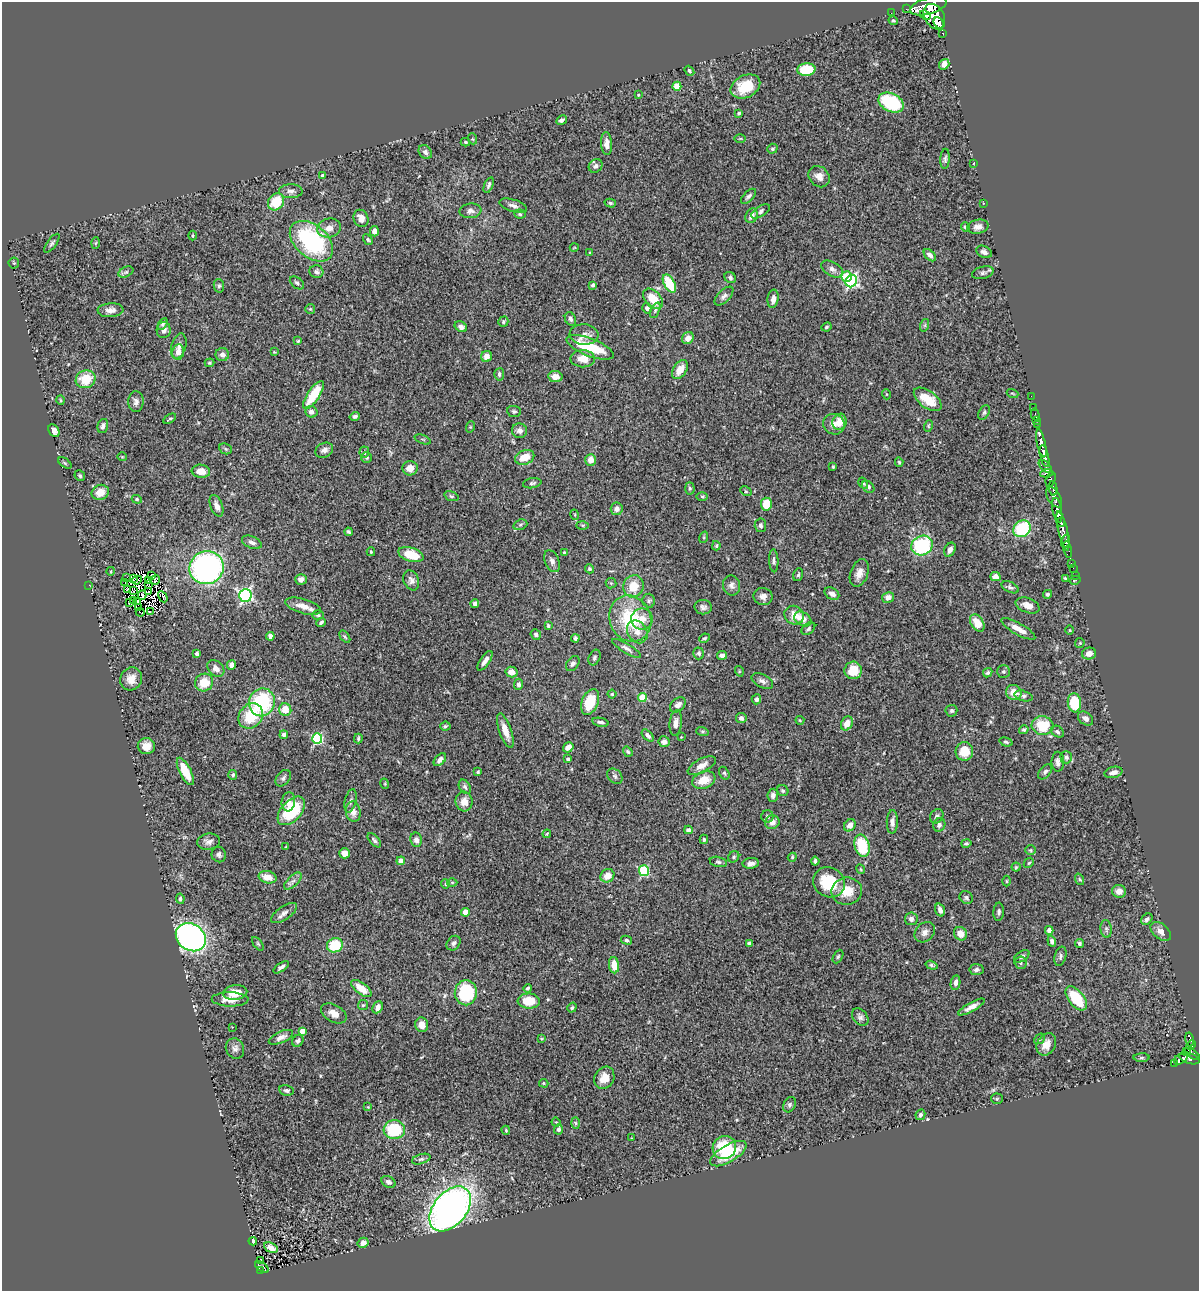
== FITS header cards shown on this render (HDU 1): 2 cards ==
NAXIS1  =                 1197
NAXIS2  =                 1289

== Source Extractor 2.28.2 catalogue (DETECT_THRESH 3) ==
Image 1197 x 1289 px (HDU 1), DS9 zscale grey, 1 PNG px = 1 image px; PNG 1201 x 1293 px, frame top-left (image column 1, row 1289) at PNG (2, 2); each listed source drawn as its Kron ellipse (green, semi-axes under 4 px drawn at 4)
Background 0.901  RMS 0.049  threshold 0.146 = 3 sigma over >= 5 px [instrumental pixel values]
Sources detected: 443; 8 with non-positive FLUX_AUTO (blend fragments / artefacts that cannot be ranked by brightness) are neither listed nor drawn; the other 435 listed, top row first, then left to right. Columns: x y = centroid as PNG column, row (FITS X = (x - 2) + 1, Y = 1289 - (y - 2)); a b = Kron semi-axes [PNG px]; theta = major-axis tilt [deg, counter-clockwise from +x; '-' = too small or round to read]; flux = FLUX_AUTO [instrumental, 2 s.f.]
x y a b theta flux
928 6 19 8 16 5200
906 9 2 2 - 15
891 13 2 2 - 6.2
925 15 6 4 -23 600
934 17 14 9 -59 3300
893 21 5 4 - 4.3
939 23 6 4 -61 1400
943 33 3 3 - 100
944 64 5 5 - 28
806 70 9 6 6 110
689 71 5 4 - 5.3
677 86 4 4 - 66
745 86 15 11 26 89
638 95 3 3 - 2.6
891 103 13 9 -26 220
739 113 3 3 - 5
562 120 6 4 32 8.5
740 138 5 3 - 3.5
473 139 5 3 - 3.2
465 142 4 3 - 4.5
606 144 11 5 -87 19
772 149 5 4 - 5.6
425 152 7 6 - 9.6
945 159 10 4 86 7.7
974 163 3 2 - 1.9
596 166 7 6 - 10
322 175 3 3 - 7
819 177 11 9 -47 27
489 185 8 4 69 9
291 191 12 7 -1 15
748 196 9 5 44 8.8
276 202 9 7 53 91
610 203 6 4 -15 5.6
983 203 3 2 - 1.9
513 206 14 6 -18 15
470 211 11 7 7 15
760 211 10 5 33 10
520 214 5 4 - 5.4
752 216 7 6 - 21
361 218 9 7 -67 27
965 227 5 4 - 6.2
978 227 11 7 12 16
329 228 12 9 15 28
374 231 5 4 - 16
192 236 5 2 - 3.2
368 240 5 4 - 5.1
311 241 25 16 -41 390
52 243 11 4 54 7.8
96 243 5 3 - 3.3
574 248 4 3 - 2.3
984 252 8 5 -26 12
589 253 2 2 - 2.3
930 255 7 4 -46 11
14 263 5 5 - 3.9
832 269 12 7 -29 15
126 272 8 5 25 6.7
316 272 7 6 - 8.6
983 273 11 6 15 8.8
847 277 5 5 - 110
730 278 6 5 - 7.3
851 281 6 5 - 480
297 283 8 5 -39 8.3
669 284 10 5 -60 130
593 285 4 3 - 6.8
219 286 7 5 -79 6.7
724 296 12 6 45 12
653 299 12 7 -48 67
773 299 9 5 80 17
647 308 5 4 - 11
310 309 5 5 - 3.6
110 310 13 7 4 23
655 310 8 4 66 5.8
570 319 7 5 -63 8.4
503 322 5 4 - 5.9
163 324 6 4 59 5.7
925 325 6 4 72 5.2
461 327 6 5 - 14
826 327 5 3 - 4.8
164 330 8 7 - 15
584 334 14 10 -5 22
688 338 6 5 - 24
298 341 4 3 - 3.3
179 346 13 7 74 17
590 347 25 9 -21 140
178 352 7 6 - 26
274 352 4 4 - 3
222 355 6 6 - 13
486 356 5 5 - 21
583 359 12 8 -1 45
210 363 5 3 - 3.8
680 370 10 6 56 44
499 374 6 5 - 8
555 377 7 5 -7 27
86 379 10 8 21 82
1012 393 6 2 -19 2.8
886 394 5 3 - 2.9
313 395 16 6 56 92
1031 396 2 2 - 12
928 399 16 8 -36 77
61 400 5 3 - 3.3
136 402 10 8 89 14
1033 407 2 2 - 7.7
514 411 7 5 -9 6
311 412 6 5 - 16
984 412 8 5 63 7.3
1035 414 6 3 -74 30
355 416 5 4 - 7.8
170 419 7 3 32 4.6
1036 420 2 2 - 15
839 422 8 7 - 41
834 424 11 10 - 22
1037 424 2 2 - 17
103 426 7 5 74 9.4
928 426 6 4 76 4.1
470 427 6 3 72 3.5
54 430 7 5 -63 16
519 431 7 7 - 15
423 439 8 2 -21 3.8
1041 443 14 4 -77 1400
225 449 7 5 -23 5.5
324 450 9 7 29 14
364 452 5 5 - 4.7
1044 456 11 4 -77 1600
122 457 4 4 - 3.1
367 457 5 5 - 6.1
525 457 10 7 22 49
591 460 6 5 - 29
899 462 5 4 - 4.1
65 463 8 4 -36 4.4
1045 466 8 4 -43 210
833 467 3 2 - 3.4
410 468 7 7 - 27
201 471 9 6 -8 32
1047 473 6 3 8 320
80 476 5 5 - 5.6
1051 479 8 4 74 570
532 483 9 5 10 7.1
863 483 6 4 -60 3.9
868 487 7 5 -43 13
690 488 6 4 -88 4.6
1053 488 7 3 -80 360
746 491 6 4 -29 4.3
100 492 9 7 24 45
451 496 7 4 -18 5.2
702 496 6 4 -2 4
1054 497 11 6 -58 750
137 499 5 4 - 4.1
766 504 6 5 - 63
217 506 11 6 -68 19
617 509 6 6 - 17
1057 510 12 4 -80 2700
575 515 5 3 - 3.4
1061 522 4 4 - 420
520 525 7 5 18 6.7
583 525 6 3 0 3.2
760 525 7 6 - 7.7
1022 529 9 7 38 200
1063 531 20 4 -77 1200
348 532 4 3 - 5.8
704 537 6 4 72 3.4
1066 541 6 3 74 220
252 542 10 6 -23 12
922 545 11 9 27 270
716 546 4 3 - 3.9
950 550 7 5 65 13
1068 550 8 3 -79 300
371 552 4 3 - 3.5
564 552 3 2 - 3.1
411 555 13 7 -17 87
552 561 11 7 -67 14
774 561 11 4 -87 8.3
1071 563 3 2 - 3.8
207 568 17 16 - 790
1073 568 2 2 - 10
589 569 4 4 - 6.4
111 571 4 3 - 2.5
859 573 14 8 70 27
152 575 3 2 - 4.8
798 575 6 5 - 5.6
995 576 5 4 - 21
1075 576 2 2 - 2.8
127 577 4 2 - 11
1065 578 4 3 - 4
133 579 4 3 - 5.8
301 579 6 5 - 15
137 580 5 2 - 0.92
148 580 3 2 - 2.2
155 580 5 2 - 4.9
411 580 10 7 -67 16
1075 580 6 3 13 17
125 582 3 2 - 6.1
611 583 5 5 - 4.8
149 584 4 2 - 4.3
89 585 2 2 - 31
732 585 10 8 -79 14
633 586 11 10 - 60
1010 587 9 5 -25 7.8
127 589 4 2 - 3.7
133 591 2 2 - 2
149 592 3 2 - 1.9
832 594 8 5 -33 16
1047 594 4 4 - 5.1
142 595 5 2 - 3.9
245 595 6 6 - 640
763 596 9 8 - 18
163 597 6 3 -61 8.9
888 597 6 5 - 18
133 600 3 2 - 2.5
649 601 7 6 - 6.9
138 602 3 2 - 1.7
129 603 3 2 - 3
475 604 4 4 - 11
1027 605 12 7 -20 24
303 606 18 7 -16 33
139 607 4 2 - 2.9
703 607 9 7 -2 11
140 612 4 2 - 0.82
150 612 4 2 - 10
318 615 6 5 - 5.4
794 615 10 9 - 35
630 619 24 20 -66 190
642 619 11 10 - 37
803 619 9 6 -33 28
321 622 5 3 - 6.4
977 623 9 6 -58 53
548 626 4 3 - 5.7
808 629 8 5 41 6.8
1018 629 19 5 -29 32
1070 630 5 3 - 2.6
637 632 12 9 -57 29
536 634 5 5 - 7.4
270 636 4 4 - 23
345 637 7 3 -54 4.2
575 638 4 4 - 7.8
704 638 5 3 - 4.7
1080 643 5 4 - 3.8
627 648 17 4 -32 13
699 653 6 5 - 6.9
197 654 4 4 - 12
1089 654 7 6 - 26
722 655 5 4 - 14
594 658 8 5 66 8
485 661 11 4 56 17
573 663 8 6 53 8.8
231 665 5 4 - 16
216 668 9 7 -43 18
853 670 9 8 - 56
739 671 5 3 - 3
511 672 6 5 - 26
1003 672 6 6 - 6.2
988 673 5 4 - 6.4
131 679 12 10 65 31
762 681 11 6 -26 13
204 682 9 8 - 60
518 684 5 4 - 9.4
1014 692 8 7 - 41
612 694 4 4 - 4.8
1024 696 9 5 -16 8.1
642 698 4 4 - 100
756 699 5 4 - 9.5
262 702 14 13 - 290
590 702 13 8 67 100
1074 703 9 6 -84 110
678 705 9 6 42 17
285 710 6 6 - 49
951 711 6 6 - 7.5
251 716 13 11 51 110
741 718 5 5 - 10
1085 719 8 6 -38 14
800 720 4 3 - 2.7
600 722 8 4 -11 9
676 723 13 6 84 20
847 723 7 5 65 31
1042 725 11 9 -7 100
445 726 5 4 - 4.9
1024 730 5 4 - 6.2
505 731 18 6 -70 39
702 731 6 4 -18 5.1
1057 732 7 5 -33 7.2
284 735 4 4 - 12
648 735 7 4 -45 9.8
681 737 3 3 - 1.9
358 738 5 3 - 4.6
317 739 5 5 - 320
664 742 6 5 - 13
1006 742 7 4 -16 5.2
146 746 8 8 - 27
568 747 5 4 - 23
964 751 9 8 - 64
628 752 5 4 - 5.4
1066 757 6 6 - 9.6
568 759 3 3 - 7.6
440 760 7 5 47 17
1058 762 10 6 90 13
702 766 15 6 28 24
185 771 15 5 -63 61
478 772 3 3 - 3.8
1045 772 9 5 50 8.9
1113 772 9 5 14 18
724 773 7 4 -60 4.8
233 775 5 4 - 5.4
615 776 9 6 -45 8.5
283 778 9 6 51 9.7
704 780 12 8 21 51
385 784 5 3 - 2.9
465 787 8 5 -60 7.9
783 791 6 5 - 6.6
773 795 6 5 - 10
351 801 12 5 75 9.8
288 802 9 6 83 22
464 802 10 8 -83 28
291 811 17 10 48 180
353 812 10 7 -82 24
767 816 6 6 - 6.2
937 816 7 6 - 9.5
772 822 7 6 - 21
892 822 12 5 89 15
850 825 6 5 - 21
939 825 7 6 - 10
688 830 4 4 - 10
547 834 4 3 - 3.2
704 839 5 3 - 5
374 840 8 4 -49 8.1
416 840 7 6 - 14
209 842 11 8 8 16
966 843 5 3 - 4.8
862 846 11 7 -75 130
286 847 4 3 - 3.3
1030 850 5 4 - 4.6
345 853 5 5 - 23
219 855 8 7 - 9.2
734 857 6 5 - 6.2
792 857 4 4 - 3.8
401 861 4 4 - 27
815 861 4 3 - 7
718 862 9 5 -13 7
751 863 8 5 5 14
1029 863 6 4 44 4.3
1016 867 4 4 - 3.6
861 869 5 3 - 3.6
644 871 5 5 - 270
607 876 7 6 - 37
267 877 9 6 -13 35
1080 879 6 4 -69 3.8
293 881 11 5 45 12
1006 881 5 3 - 3
452 882 5 3 - 3.1
829 882 16 14 -26 140
445 884 5 4 - 4.5
847 891 15 13 8 63
1119 891 7 6 - 19
966 898 7 6 - 8.1
180 899 5 4 - 7.5
940 910 7 4 -71 17
465 912 4 4 - 44
999 912 9 5 86 9
284 913 15 6 35 17
911 919 6 6 - 15
1147 919 6 5 - 9.4
1106 929 9 5 -83 8.2
1049 930 4 4 - 17
1161 931 12 7 -41 22
925 932 11 9 44 18
960 934 7 6 - 35
191 937 16 13 -35 1200
626 940 5 4 - 6.2
1052 941 5 4 - 9.2
454 943 8 6 49 10
749 943 4 3 - 11
1079 943 4 4 - 6.8
258 944 8 4 -54 4.8
335 945 8 7 - 110
1022 956 8 5 33 8.4
1060 956 10 5 75 9.1
838 957 7 4 62 5.4
1021 963 6 6 - 8
614 965 8 5 -84 47
931 965 6 4 -19 5.8
281 967 9 4 35 10
976 970 7 5 6 9.6
955 983 7 5 81 14
528 988 4 4 - 5.3
361 989 12 5 -37 50
235 993 12 7 4 53
466 993 12 11 - 180
1076 998 14 7 -51 130
230 999 18 7 -1 38
529 1001 11 7 -2 67
363 1005 5 5 - 4.6
378 1007 6 5 - 15
971 1007 15 4 30 20
572 1008 5 4 - 5.4
334 1013 14 8 -29 30
860 1017 10 7 -48 11
422 1025 7 6 - 25
232 1027 2 2 - 1.8
302 1031 4 4 - 30
281 1037 13 5 24 18
541 1039 4 3 - 3.3
1040 1039 6 4 40 6
1190 1040 7 3 -80 180
298 1041 6 5 - 9
1046 1044 12 9 58 30
1191 1045 5 4 - 170
235 1048 10 9 - 15
1186 1051 3 2 - 120
1192 1054 9 4 -34 420
1142 1058 8 4 1 4.5
1189 1058 10 5 -17 340
1181 1059 7 5 29 170
1174 1063 3 2 - 16
604 1078 11 9 60 38
544 1083 5 4 - 3.6
286 1090 8 5 -8 8.1
997 1099 5 5 - 4.2
789 1105 8 6 60 7.4
368 1107 3 2 - 2.4
920 1115 5 4 - 9.7
556 1122 5 3 - 3
575 1123 6 4 -88 4.2
558 1129 5 4 - 10
394 1130 10 9 - 140
506 1130 5 3 - 3.3
631 1138 3 2 - 2.2
724 1147 12 11 - 120
728 1154 20 8 30 120
421 1159 9 5 17 8.6
388 1182 7 5 -32 10
450 1209 26 16 50 2000
253 1241 4 3 - 8.6
363 1243 5 5 - 20
271 1248 7 4 -26 17
261 1260 3 2 - 3.4
262 1267 8 4 -35 54
261 1271 4 3 - 28
At the frame edge (FLAGS 8, measured only in part): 1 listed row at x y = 928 6
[8 non-positive-flux detections neither listed nor drawn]